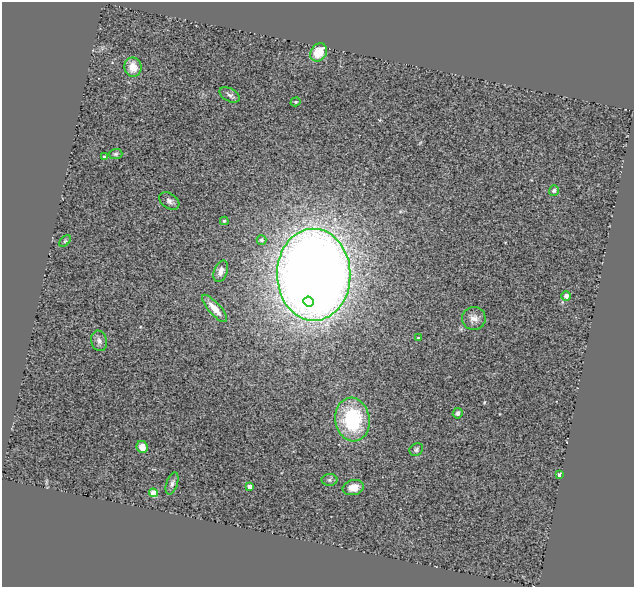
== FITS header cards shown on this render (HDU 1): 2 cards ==
NAXIS1  =                  632
NAXIS2  =                  585

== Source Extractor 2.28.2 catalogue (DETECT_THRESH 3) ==
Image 632 x 585 px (HDU 1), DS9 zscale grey, 1 PNG px = 1 image px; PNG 636 x 589 px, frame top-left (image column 1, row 585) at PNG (2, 2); each listed source drawn as its Kron ellipse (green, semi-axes under 4 px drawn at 4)
Background 0.749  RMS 0.23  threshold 0.685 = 3 sigma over >= 5 px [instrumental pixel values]
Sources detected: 29; all 29 listed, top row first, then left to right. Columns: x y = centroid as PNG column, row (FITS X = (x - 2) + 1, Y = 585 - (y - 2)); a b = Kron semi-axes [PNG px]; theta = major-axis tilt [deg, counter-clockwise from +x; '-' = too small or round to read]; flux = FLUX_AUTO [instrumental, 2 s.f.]
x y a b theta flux
319 52 10 7 55 340
133 67 10 8 -80 210
230 95 11 6 -29 49
296 102 5 4 - 18
116 154 7 5 2 28
104 157 3 3 - 40
554 191 5 5 - 28
169 201 11 7 -34 62
224 221 4 4 - 26
261 240 5 4 - 35
65 241 7 4 45 25
221 271 11 6 70 73
314 275 46 37 -89 30000
566 296 5 5 - 64
309 302 5 5 - 600
214 308 17 6 -48 180
474 318 12 11 - 110
418 338 4 3 - 25
99 341 10 8 -74 62
458 413 5 5 - 40
352 420 22 17 -80 1300
142 447 6 5 - 120
416 449 7 6 - 34
559 475 3 3 - 97
329 480 8 6 -1 36
172 483 11 5 71 52
249 486 4 4 - 130
353 488 11 7 12 180
153 493 4 4 - 480